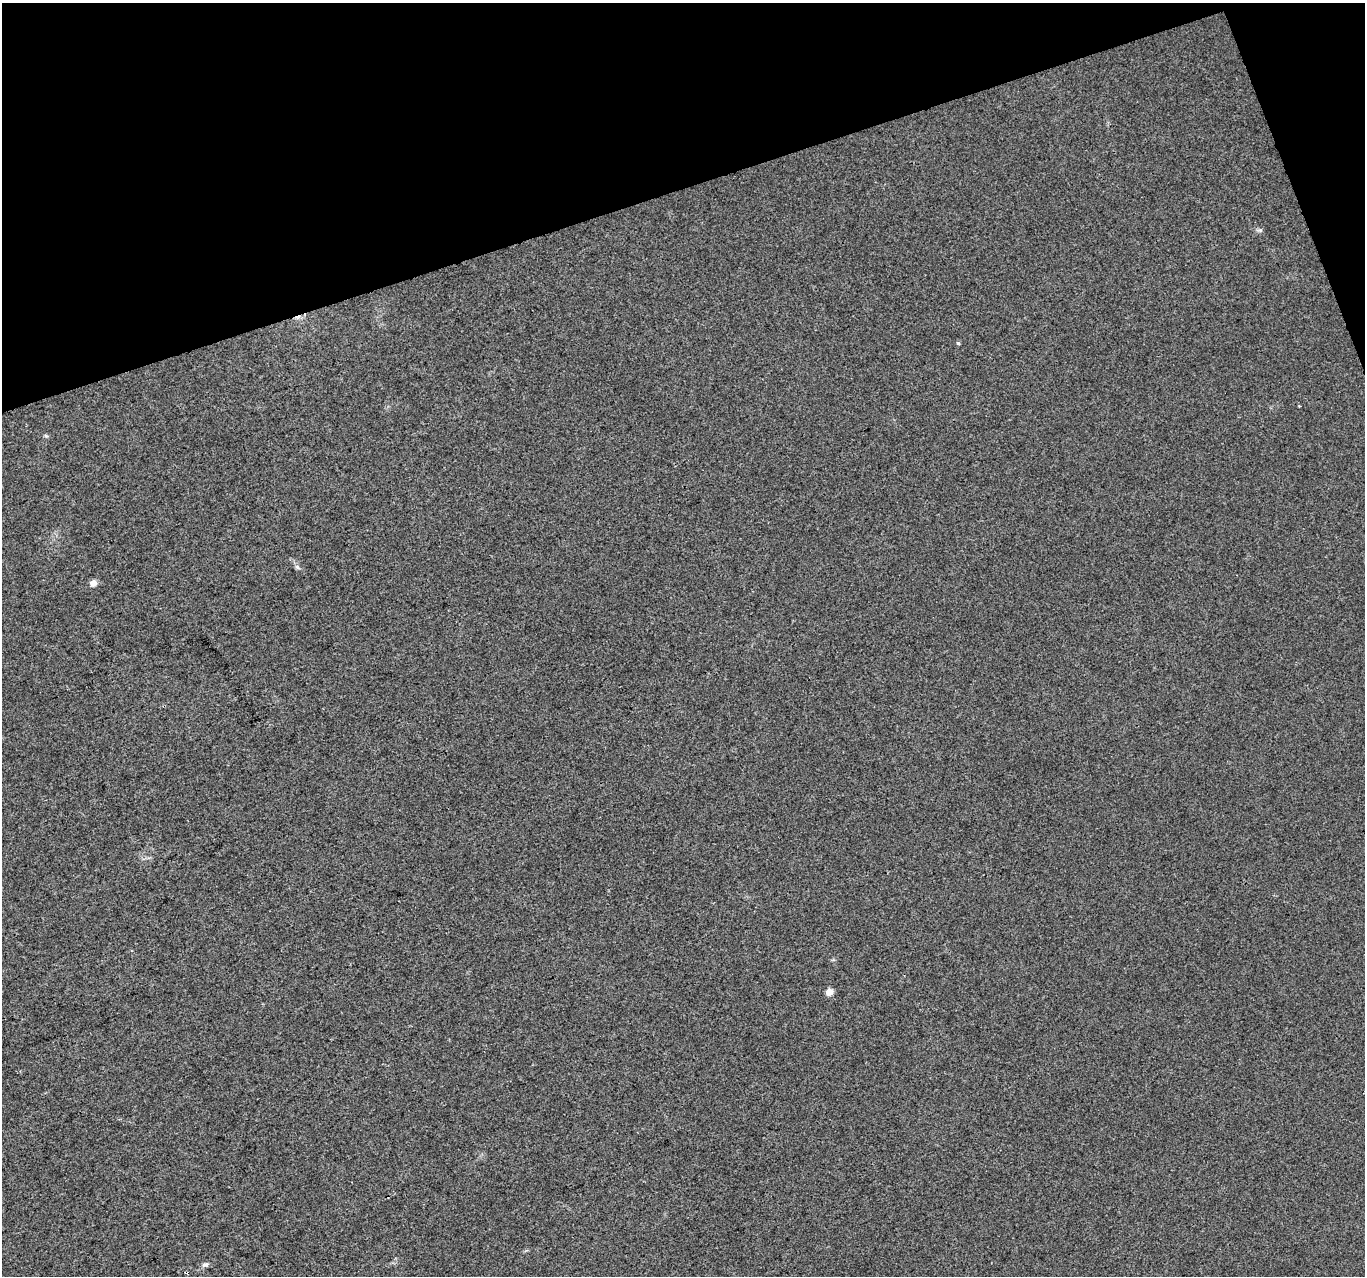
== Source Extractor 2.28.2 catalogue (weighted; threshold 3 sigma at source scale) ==
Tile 3 of 4 x 4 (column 3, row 1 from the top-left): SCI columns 2731-4093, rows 3946-5219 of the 5457 x 5290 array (HDU 1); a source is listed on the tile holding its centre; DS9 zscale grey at full resolution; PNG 1367 x 1278 px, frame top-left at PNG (2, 3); no overlay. Shown black and unused: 16% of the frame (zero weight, under 3 of 4 exposures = <1% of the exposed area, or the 3 px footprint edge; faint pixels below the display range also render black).
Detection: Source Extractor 2.28.2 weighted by HDU 2 'WHT'; one run over the whole footprint, this tile lists its part. Background 0.00548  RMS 0.0035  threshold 0.0156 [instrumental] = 3 sigma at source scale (4.5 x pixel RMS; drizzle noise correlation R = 1.50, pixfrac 1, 0.0396/0.0396 arcsec/px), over >= 5 px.
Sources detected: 8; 1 cosmic-ray / hot-pixel residue — not listed; the other 7 listed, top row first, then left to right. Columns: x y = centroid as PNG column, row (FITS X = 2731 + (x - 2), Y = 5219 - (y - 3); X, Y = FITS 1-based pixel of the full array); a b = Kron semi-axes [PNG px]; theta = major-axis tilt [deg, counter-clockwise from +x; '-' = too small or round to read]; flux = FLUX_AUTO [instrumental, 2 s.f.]
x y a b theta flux
958 343 4 4 - 0.48
1299 406 3 2 - 0.35
46 436 6 4 -19 0.45
297 567 9 4 -36 0.77
93 583 5 4 - 3.8
829 992 5 4 - 5.7
205 1265 8 6 13 1.1